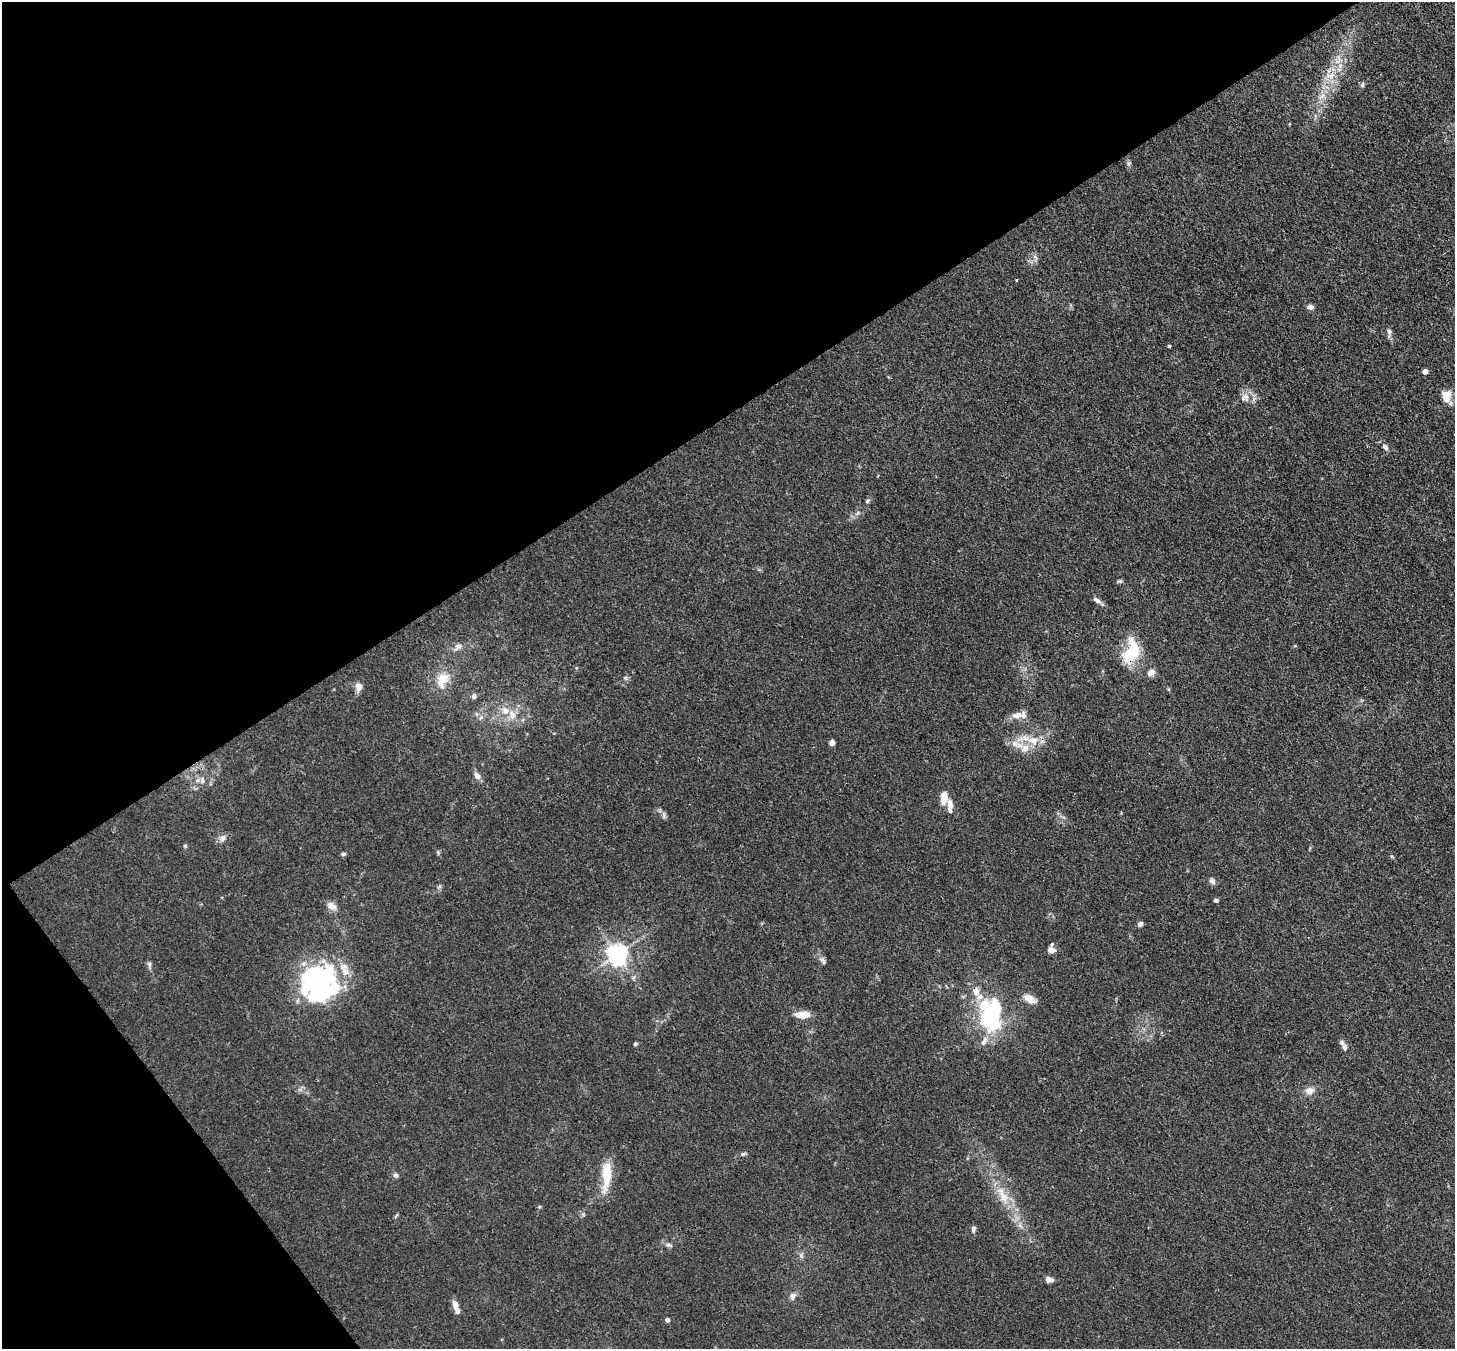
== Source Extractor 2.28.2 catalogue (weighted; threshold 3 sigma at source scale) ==
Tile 5 of 4 x 4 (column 1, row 2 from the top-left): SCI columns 78-1530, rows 3039-4385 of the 5970 x 5942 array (HDU 1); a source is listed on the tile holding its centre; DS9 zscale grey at full resolution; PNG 1457 x 1351 px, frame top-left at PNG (2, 2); no overlay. Shown black and unused: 35% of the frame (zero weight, under 3 of 4 exposures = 7% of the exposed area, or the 3 px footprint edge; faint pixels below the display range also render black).
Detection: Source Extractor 2.28.2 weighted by HDU 2 'WHT'; one run over the whole footprint, this tile lists its part. Background 0.021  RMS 0.0029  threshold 0.0129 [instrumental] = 3 sigma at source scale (4.5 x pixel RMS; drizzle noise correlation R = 1.50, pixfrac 1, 0.05/0.05 arcsec/px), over >= 5 px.
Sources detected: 74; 4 inside a brighter object's white glare — not listed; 11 inside a brighter listed object's ellipse — not listed separately; the other 59 listed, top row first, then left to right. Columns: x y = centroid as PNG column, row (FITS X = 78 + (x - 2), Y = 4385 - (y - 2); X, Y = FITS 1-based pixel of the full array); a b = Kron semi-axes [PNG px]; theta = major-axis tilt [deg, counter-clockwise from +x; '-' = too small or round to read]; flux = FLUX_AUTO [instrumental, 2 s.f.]
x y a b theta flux
1331 76 14 10 25 3.5
1362 85 7 4 83 0.55
1129 164 7 6 - 0.65
1310 307 7 5 -3 1.4
1389 332 11 6 -81 1.1
1169 346 3 3 - 0.39
1425 372 4 4 - 2.1
1446 396 14 10 -89 3.9
1245 397 13 11 3 2.4
1385 447 8 6 -51 0.95
867 501 6 5 - 0.55
1120 581 9 4 9 0.48
1097 600 13 6 -31 1.1
458 647 15 7 37 1.6
1131 652 31 16 72 12
1151 673 10 7 40 1.5
625 678 7 5 -21 0.59
442 680 24 15 74 5.9
358 687 9 7 -90 2
474 696 6 6 - 0.95
512 715 13 10 -81 3
1017 715 21 8 17 2.5
1033 740 15 11 -8 4.4
832 743 6 6 - 1
1016 744 24 8 -22 3.5
477 776 10 7 -49 1.5
202 780 11 5 -79 1.1
944 798 16 9 84 3.1
222 838 9 8 - 1.4
185 846 5 5 - 0.41
343 854 6 4 15 0.51
1212 881 9 7 -41 0.97
1216 900 5 4 - 0.55
331 906 13 9 -35 2
1140 924 6 5 - 1
1051 950 8 6 -4 2.3
617 954 7 7 - 190
823 961 13 5 -49 0.99
149 965 12 5 -82 0.77
633 978 6 5 - 0.55
320 980 38 31 -13 41
1029 999 15 8 -29 3
803 1015 15 7 3 4.2
991 1017 35 20 -78 33
635 1044 4 4 - 0.57
1345 1047 9 7 -73 1.2
1310 1091 12 9 14 2.1
743 1154 7 5 10 0.55
395 1175 8 6 0 0.71
606 1175 35 10 86 8.5
1003 1195 30 10 -62 6.6
539 1207 5 4 - 0.37
973 1229 7 5 81 0.9
668 1245 10 6 -12 0.95
801 1256 8 6 -70 0.77
1049 1280 9 6 -11 1.5
793 1296 10 8 52 1.2
455 1305 12 7 -66 1.9
667 1320 5 5 - 0.96
Overlapping masked pixels (flux is a lower limit): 1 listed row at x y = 1131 652